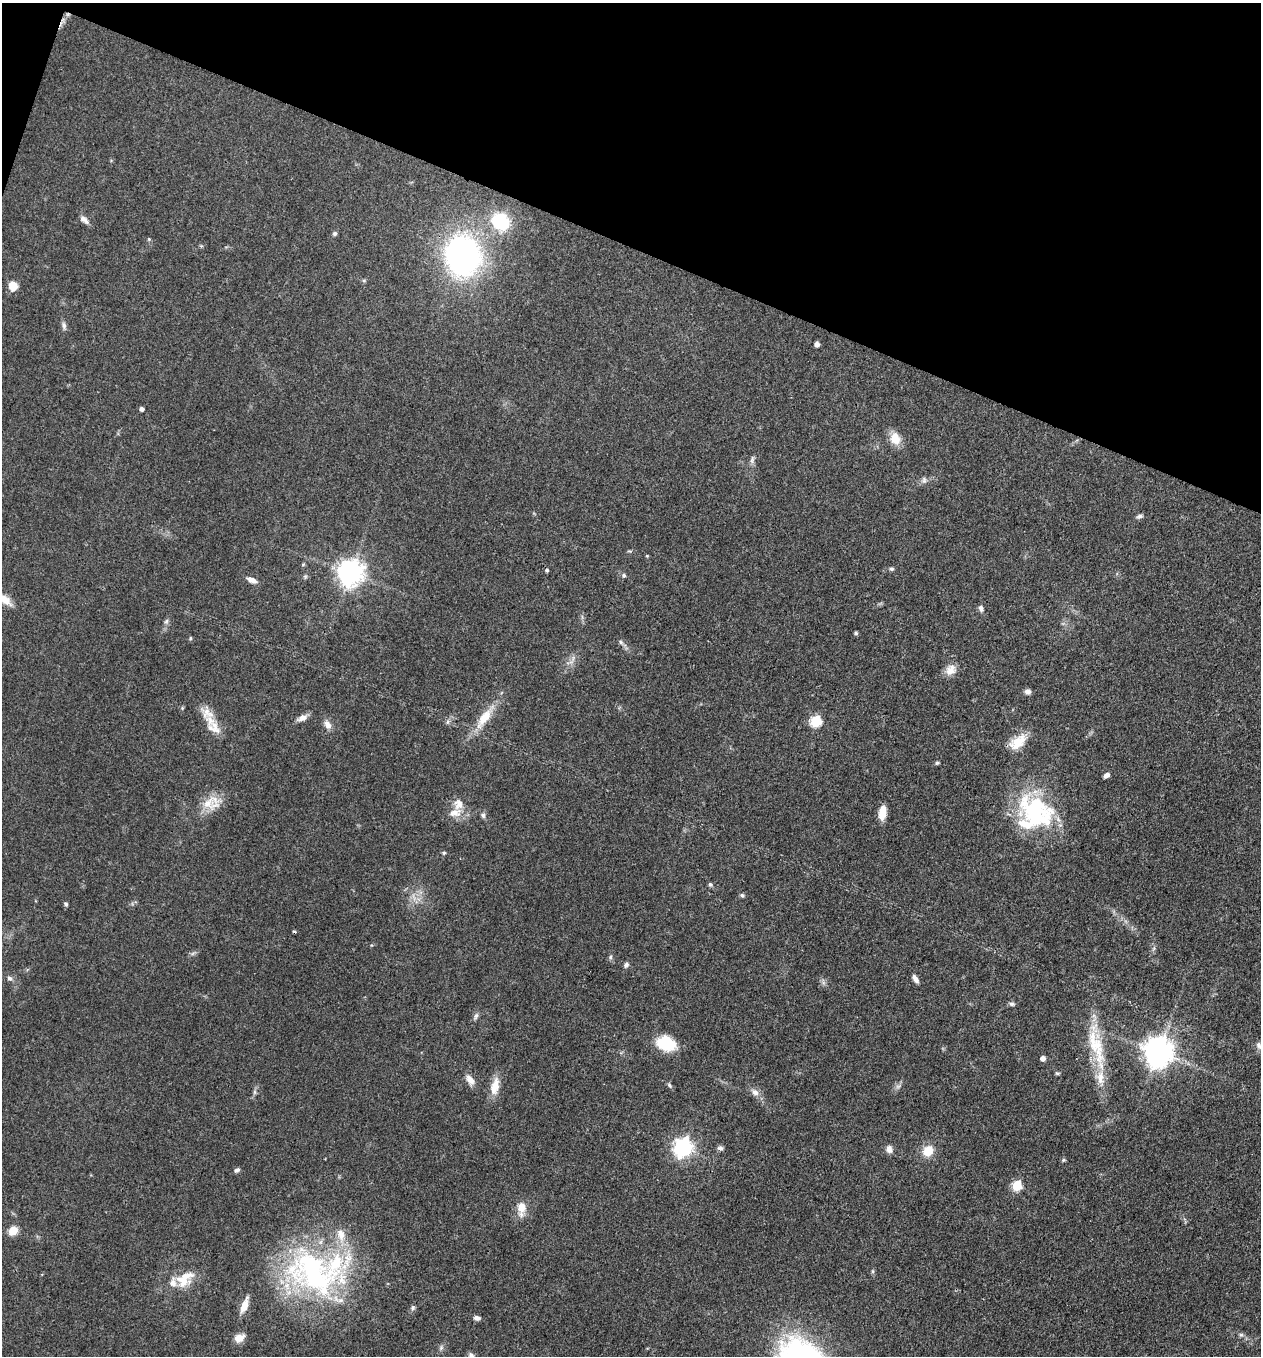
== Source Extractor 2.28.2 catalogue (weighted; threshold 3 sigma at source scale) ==
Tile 2 of 4 x 4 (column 2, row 1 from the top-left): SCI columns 1389-2647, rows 4063-5416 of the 5425 x 5418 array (HDU 1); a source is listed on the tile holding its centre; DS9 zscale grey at full resolution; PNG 1263 x 1358 px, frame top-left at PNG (2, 3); no overlay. Shown black and unused: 19% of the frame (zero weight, under 3 of 4 exposures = <1% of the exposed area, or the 3 px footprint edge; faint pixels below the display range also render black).
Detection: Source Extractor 2.28.2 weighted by HDU 2 'WHT'; one run over the whole footprint, this tile lists its part. Background 0.0712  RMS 0.0054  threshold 0.0241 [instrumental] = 3 sigma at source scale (4.5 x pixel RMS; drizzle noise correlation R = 1.50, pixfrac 1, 0.05/0.05 arcsec/px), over >= 5 px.
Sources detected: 92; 1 too faint to see at this stretch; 1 cosmic-ray / hot-pixel residue — not listed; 8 inside a brighter listed object's ellipse — not listed separately; the other 82 listed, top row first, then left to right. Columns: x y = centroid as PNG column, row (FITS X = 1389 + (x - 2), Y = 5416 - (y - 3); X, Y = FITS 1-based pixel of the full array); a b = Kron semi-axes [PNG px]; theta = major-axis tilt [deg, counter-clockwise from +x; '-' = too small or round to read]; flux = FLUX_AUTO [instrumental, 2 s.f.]
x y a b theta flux
84 219 14 6 -40 2.7
501 221 13 11 -35 37
335 233 6 5 - 1
149 239 5 4 - 0.6
462 255 29 25 -82 180
364 280 6 4 0 0.72
13 286 11 9 -79 5.6
64 326 11 5 -83 1.8
817 344 4 4 - 2.8
142 409 4 4 - 1.9
895 438 16 13 -68 7.2
752 460 11 5 80 1.7
924 480 9 6 -81 1.4
1139 516 8 5 15 1.4
647 556 5 3 - 0.46
891 569 7 5 8 1
547 570 5 4 - 0.89
350 573 8 8 - 570
624 575 6 5 - 1
305 577 6 5 - 0.83
252 580 12 6 -25 3.4
5 600 19 8 -40 6.3
981 608 8 5 -71 1.7
166 621 7 5 59 1.2
856 633 5 5 - 0.78
190 638 6 3 -90 0.57
621 642 9 5 -39 1.4
951 670 15 12 55 4.8
1027 692 7 6 - 2
207 713 22 14 -35 7.9
302 718 13 7 26 3.4
484 718 30 11 56 13
816 721 6 6 - 47
327 725 12 8 -60 3.3
1017 742 25 14 38 9.9
937 763 5 4 - 0.78
1107 775 7 5 38 2.3
208 803 27 13 40 11
882 812 13 7 83 7.4
1035 812 46 35 -37 61
455 813 20 11 12 6.5
483 815 7 6 - 1.3
444 853 5 4 - 0.9
710 884 6 5 - 0.93
742 895 5 5 - 0.87
66 904 5 4 - 0.89
610 957 6 4 89 0.89
626 965 7 6 - 1.4
9 978 7 6 - 1.4
915 979 10 5 -58 2.4
1012 1004 9 5 -13 1.2
476 1016 9 5 65 1.4
666 1043 20 13 -19 20
1095 1045 65 17 -72 27
1259 1045 11 6 -70 1.8
1158 1052 9 9 - 820
1043 1058 4 4 - 3.1
1057 1073 6 4 -12 0.73
470 1080 14 8 -58 4
669 1085 7 4 -51 1.1
495 1086 22 10 77 8.1
898 1086 10 4 33 1.5
254 1092 7 4 -90 1
755 1092 11 8 -35 3.2
683 1147 7 7 - 240
720 1148 8 6 -9 1.4
889 1149 10 8 -85 2.6
928 1151 10 8 51 11
1063 1160 6 5 - 0.75
237 1170 7 5 35 1.3
1017 1185 5 5 - 34
521 1208 17 10 85 7.1
13 1231 9 8 - 7.7
314 1272 80 50 -28 140
184 1281 20 16 2 10
244 1305 20 7 70 5.9
413 1308 7 6 - 1.1
477 1318 7 5 -6 2
1241 1335 6 5 - 1.1
239 1338 14 10 27 4.4
441 1348 7 5 89 1.2
471 1356 10 7 -43 2.1
Overlapping masked pixels (flux is a lower limit): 1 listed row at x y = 1035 812
Isophote crosses this tile's border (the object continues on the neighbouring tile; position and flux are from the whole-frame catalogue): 2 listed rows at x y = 5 600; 471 1356